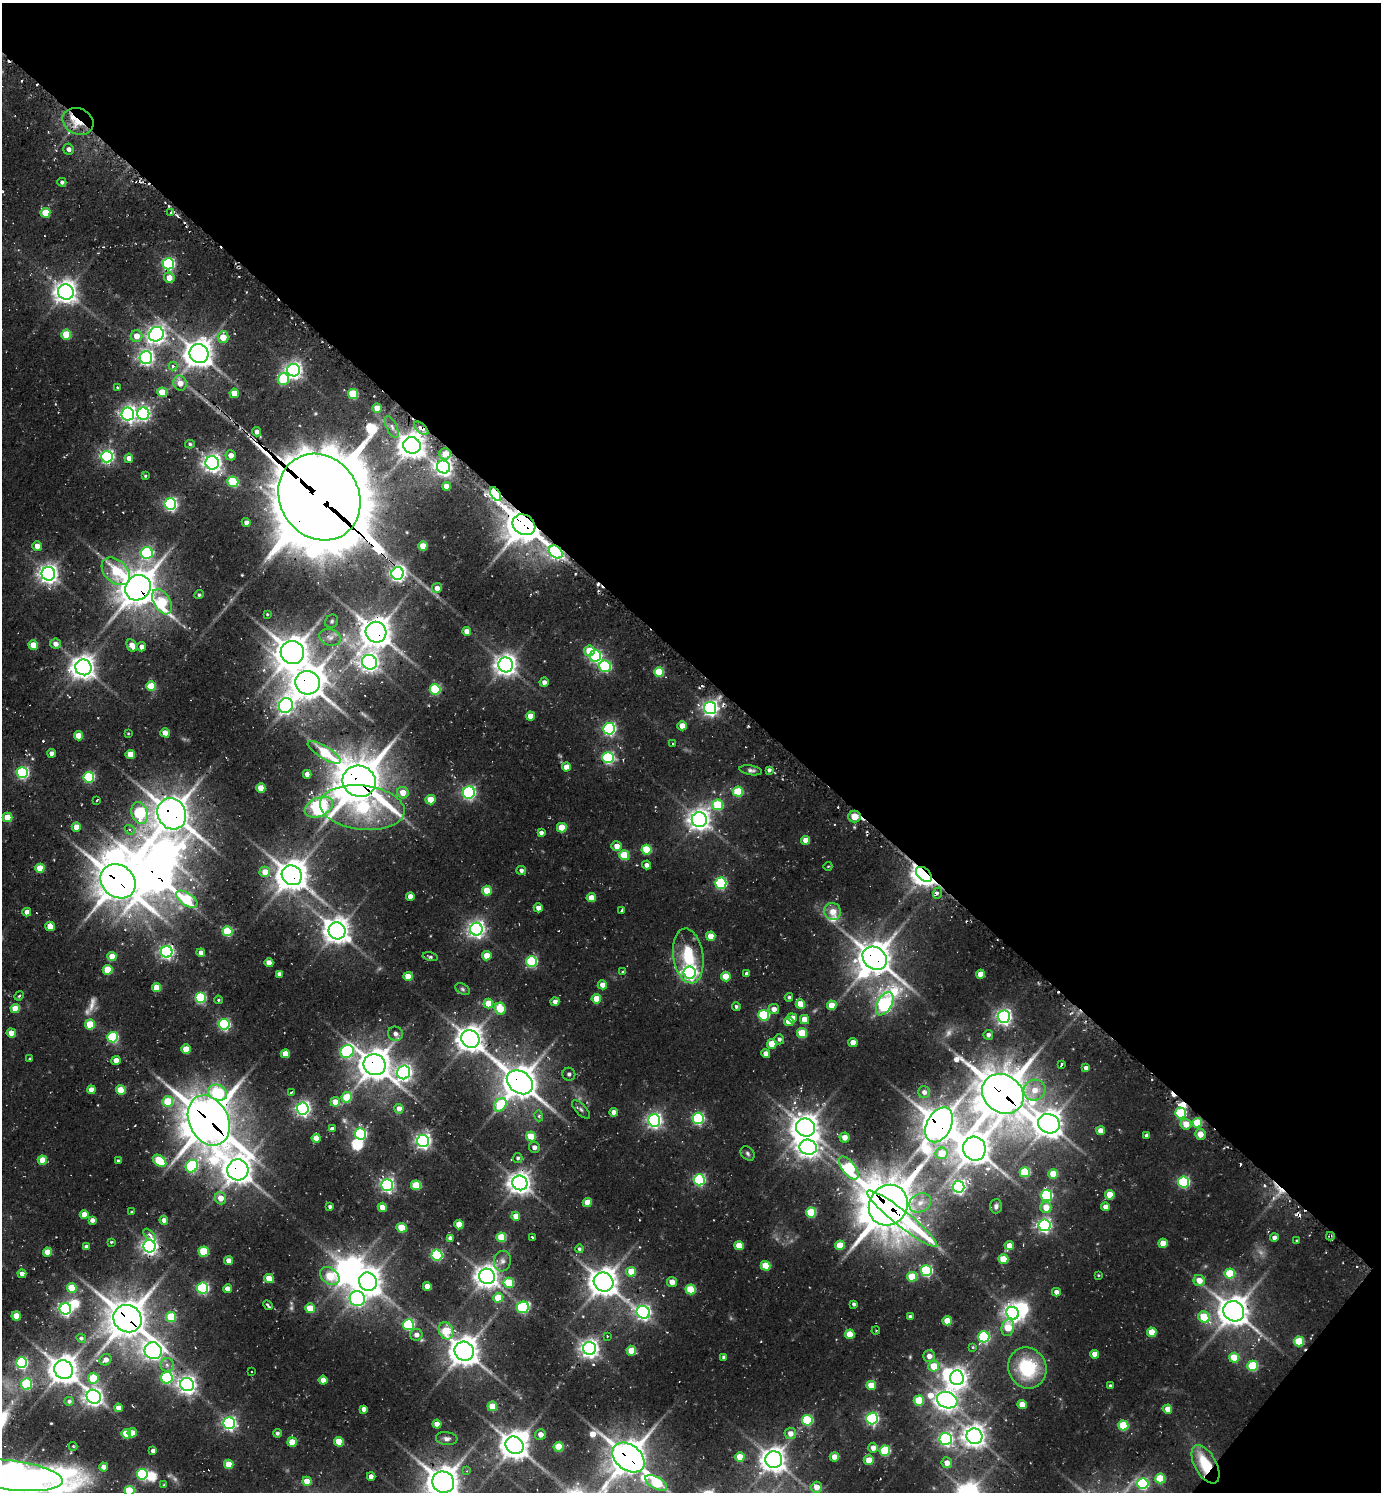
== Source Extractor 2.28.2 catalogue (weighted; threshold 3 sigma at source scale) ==
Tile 8 of 4 x 4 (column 4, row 2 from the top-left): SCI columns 4439-5817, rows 3048-4537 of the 6039 x 6026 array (HDU 1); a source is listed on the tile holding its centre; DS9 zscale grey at full resolution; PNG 1383 x 1494 px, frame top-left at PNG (2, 3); each listed source drawn as its Kron ellipse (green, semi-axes under 4 px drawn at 4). Shown black and unused: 45% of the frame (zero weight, under 2 of 3 exposures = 4% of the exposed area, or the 3 px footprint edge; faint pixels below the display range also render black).
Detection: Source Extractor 2.28.2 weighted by HDU 2 'WHT'; one run over the whole footprint, this tile lists its part. Background 0.121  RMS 0.011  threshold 0.0513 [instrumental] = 3 sigma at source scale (4.5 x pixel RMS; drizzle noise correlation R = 1.50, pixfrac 1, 0.05/0.05 arcsec/px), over >= 5 px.
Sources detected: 460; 2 too faint to see at this stretch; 18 inside a brighter object's white glare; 14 cosmic-ray / hot-pixel residue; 1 long thin detection or spike segment (spike, bleed or trail) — neither listed nor drawn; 2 inside a brighter listed object's ellipse — not listed separately; the other 423 listed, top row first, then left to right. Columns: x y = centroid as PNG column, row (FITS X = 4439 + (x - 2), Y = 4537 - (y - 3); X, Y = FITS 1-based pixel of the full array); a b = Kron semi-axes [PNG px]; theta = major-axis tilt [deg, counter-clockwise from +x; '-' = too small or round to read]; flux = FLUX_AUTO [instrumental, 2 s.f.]
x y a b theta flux
78 121 16 13 -25 22
69 149 5 5 - 4.5
62 182 4 4 - 3
45 213 5 5 - 30
170 213 3 2 - 1.3
168 264 6 5 - 190
169 278 5 5 - 13
66 292 8 7 - 890
66 334 5 5 - 35
156 334 8 7 - 530
136 336 6 6 - 14
223 337 6 5 - 20
199 354 10 9 - 1400
146 358 6 6 - 320
173 366 4 4 - 2.6
294 370 6 6 - 480
283 379 6 5 - 63
180 383 7 6 - 12
117 387 4 3 - 1.2
162 392 5 5 - 23
234 393 4 4 - 18
353 394 5 5 - 53
377 408 4 4 - 16
128 414 6 6 - 360
143 414 6 6 - 270
392 427 11 5 -65 4.5
421 428 9 4 -42 7.8
257 432 5 4 - 5.3
190 444 5 4 - 1.9
412 445 9 8 - 1200
445 454 6 5 - 15
231 455 5 5 - 9.1
107 457 6 6 - 260
129 458 4 4 - 8.2
212 463 7 6 - 570
443 467 7 6 - 480
145 476 4 3 - 1.4
233 482 5 5 - 65
446 486 4 4 - 11
496 494 8 4 -58 160
319 497 45 39 -57 12000
170 504 6 6 - 230
246 522 4 4 - 4.7
524 525 12 9 -33 2300
37 546 5 5 - 8.8
423 546 4 4 - 21
556 552 7 5 -41 230
147 553 6 6 - 140
116 571 16 11 -43 47
398 573 6 6 - 380
48 574 7 7 - 590
138 588 13 12 - 2400
437 588 5 5 - 8.5
199 595 5 4 - 1.7
162 602 14 8 -59 66
267 614 4 3 - 1.1
332 621 7 6 - 2.3
467 631 4 4 - 8.5
376 632 10 10 - 1600
330 637 11 8 -17 6.8
55 644 5 5 - 7.2
33 645 5 4 - 23
132 645 6 4 -63 9.8
142 647 4 4 - 8.3
589 651 5 5 - 26
292 652 12 11 - 1900
595 656 6 5 - 180
369 662 7 7 - 590
506 665 7 7 - 800
605 666 6 5 - 120
83 667 8 8 - 1000
659 672 5 5 - 45
544 682 4 4 - 5.1
308 683 12 11 - 1900
151 686 5 5 - 40
435 689 5 5 - 79
286 705 8 6 66 360
710 708 6 6 - 370
530 716 4 4 - 12
682 726 4 4 - 13
609 729 6 6 - 220
128 733 4 3 - 0.88
165 733 5 4 - 13
78 736 4 4 - 21
672 743 3 2 - 1
324 752 19 6 -32 66
52 753 4 4 - 6.8
130 754 4 4 - 20
608 758 6 5 - 140
566 767 4 4 - 13
751 770 11 5 -9 3.4
769 770 4 4 - 3.2
22 773 5 5 - 170
307 774 4 4 - 7.7
89 777 5 5 - 110
359 781 17 15 -23 3200
261 788 4 4 - 23
738 792 5 5 - 58
403 793 6 5 - 13
469 793 6 6 - 240
97 800 3 3 - 2.8
431 800 5 4 - 23
718 805 5 5 - 58
319 807 15 9 25 430
362 808 42 22 -7 160
139 813 11 8 -75 110
172 814 16 14 -64 2200
854 816 6 6 - 27
7 817 5 4 - 27
699 820 7 7 - 820
76 827 4 4 - 16
562 828 5 5 - 26
130 830 5 4 - 3.6
541 833 4 4 - 4.1
806 840 4 4 - 13
617 846 5 5 - 9.6
646 850 5 5 - 47
624 855 5 5 - 43
647 865 4 4 - 4.1
828 866 4 3 - 0.88
40 868 4 4 - 30
521 870 5 4 - 3.6
265 872 5 5 - 15
924 874 9 6 -40 940
292 875 10 9 - 1500
118 881 19 16 -38 2600
721 883 5 5 - 130
487 891 5 4 - 26
938 893 6 3 67 3
410 896 4 4 - 8.3
591 898 4 4 - 14
187 899 12 6 -34 67
538 908 4 4 - 7.7
621 911 3 3 - 1.7
833 911 9 8 - 13
27 912 4 4 - 8.7
50 926 5 4 - 17
476 929 6 6 - 460
227 931 5 5 - 61
337 931 9 8 - 1100
711 936 4 4 - 16
167 952 6 6 - 290
201 953 4 4 - 7
112 956 4 4 - 17
430 956 8 3 -10 2.1
487 956 5 4 - 19
688 956 28 15 -82 48
875 958 13 10 -36 1900
532 961 5 5 - 100
269 963 4 4 - 14
108 970 5 5 - 38
623 971 4 3 - 1.7
690 972 6 6 - 340
279 974 4 4 - 4.8
747 974 4 4 - 4.6
980 974 4 4 - 15
408 976 4 4 - 17
726 977 5 5 - 24
602 985 4 4 - 10
157 988 4 4 - 19
462 989 7 5 -28 2.5
19 996 5 4 - 1.5
789 997 4 4 - 2.4
200 998 5 5 - 110
596 999 5 4 - 23
218 1000 4 3 - 1.3
555 1002 4 4 - 5.3
488 1003 5 5 - 25
800 1004 5 4 - 23
885 1004 13 7 61 280
832 1005 5 4 - 22
736 1007 4 4 - 1.9
15 1008 4 4 - 22
500 1009 6 5 - 29
774 1009 5 5 - 7
764 1015 5 5 - 93
1004 1017 6 6 - 390
792 1018 5 4 - 11
804 1020 4 4 - 19
789 1022 5 4 - 17
90 1024 5 5 - 34
224 1024 5 5 - 150
11 1033 4 4 - 11
802 1033 5 5 - 35
395 1034 7 7 - 5.3
988 1035 5 5 - 3.9
113 1037 5 5 - 88
470 1039 9 8 - 1200
779 1039 5 5 - 3.5
853 1042 4 4 - 13
772 1044 5 5 - 22
186 1049 4 4 - 23
347 1051 7 6 - 150
766 1053 4 4 - 6.8
285 1054 4 4 - 16
30 1059 3 3 - 1.5
116 1060 4 4 - 11
1062 1064 3 3 - 6.1
375 1065 11 10 - 1700
1086 1068 4 4 - 6.1
404 1072 7 6 - 430
569 1074 6 6 - 2.9
520 1082 14 10 -37 2000
91 1090 4 4 - 10
121 1090 5 4 - 30
1035 1090 11 10 - 16
291 1092 3 2 - 1.2
924 1092 6 5 - 5.4
218 1093 10 7 -21 68
1003 1094 22 18 -37 3600
347 1097 5 5 - 41
168 1101 5 5 - 39
335 1102 5 5 - 15
500 1105 7 5 51 61
303 1108 6 6 - 360
399 1109 5 4 - 7.7
581 1109 12 5 -45 3.1
614 1112 4 4 - 7.3
1181 1113 5 5 - 89
539 1116 5 3 - 1.8
698 1118 5 5 - 160
209 1120 26 19 -64 3700
654 1120 6 6 - 350
1197 1123 5 5 - 38
1049 1124 11 9 -20 1300
1186 1124 5 5 - 17
939 1125 19 12 62 2200
332 1128 3 3 - 5.7
805 1128 9 9 - 1200
1101 1131 4 4 - 11
360 1134 5 5 - 140
1200 1134 5 5 - 13
531 1136 5 5 - 30
1147 1136 4 4 - 5.2
844 1137 5 5 - 12
316 1138 4 4 - 15
423 1141 6 6 - 380
534 1147 5 5 - 5.2
808 1147 9 7 -12 770
974 1149 12 11 - 1800
748 1153 8 6 -47 2.7
942 1153 6 6 - 24
518 1158 5 4 - 2.5
42 1160 4 4 - 23
118 1160 4 3 - 1.4
160 1161 7 5 -39 60
192 1166 7 6 - 140
849 1168 13 6 -52 110
238 1170 10 10 - 1400
1025 1172 5 5 - 62
1053 1174 5 5 - 29
699 1180 5 5 - 140
1184 1182 5 5 - 130
520 1183 8 7 - 930
387 1185 6 6 - 280
416 1185 5 5 - 43
958 1187 6 6 - 290
1046 1195 5 5 - 140
1110 1195 5 4 - 23
221 1198 6 5 - 14
587 1202 4 4 - 20
920 1203 11 9 28 11
888 1205 21 19 57 4200
330 1206 4 3 - 2.3
996 1206 7 6 - 3.6
382 1207 4 4 - 15
1046 1207 6 5 - 18
1105 1207 4 4 - 8.7
132 1212 4 3 - 1.4
811 1212 5 5 - 56
84 1215 4 4 - 16
516 1216 4 4 - 13
902 1219 44 7 -38 160
92 1220 4 4 - 5.1
164 1220 4 4 - 5.5
459 1225 5 4 - 23
1044 1225 6 6 - 290
402 1228 5 5 - 34
150 1235 8 4 -45 6.7
1330 1236 4 3 - 1.8
501 1237 5 5 - 42
532 1237 4 3 - 3.2
450 1238 4 4 - 6.7
1274 1238 4 4 - 6
1297 1241 4 3 - 1.6
111 1242 3 3 - 1.3
1163 1243 4 4 - 19
840 1245 5 5 - 27
149 1246 6 6 - 450
739 1246 4 4 - 21
1009 1246 4 4 - 11
86 1247 4 4 - 4.1
579 1249 4 4 - 1.9
48 1252 4 4 - 18
204 1252 5 5 - 53
437 1255 5 5 - 120
1003 1259 5 4 - 31
229 1261 4 4 - 11
502 1261 10 8 75 5.9
766 1266 5 5 - 36
926 1271 5 5 - 140
631 1272 5 5 - 20
1230 1273 5 5 - 51
22 1274 4 4 - 6.2
1098 1275 3 3 - 0.96
330 1276 11 7 -39 46
487 1276 8 7 - 940
912 1277 5 5 - 37
269 1278 4 4 - 23
1199 1280 5 5 - 14
368 1282 9 8 - 1300
603 1282 10 9 - 1500
672 1282 5 5 - 9.9
509 1283 5 5 - 48
427 1286 4 4 - 13
72 1288 5 5 - 39
203 1288 5 5 - 150
227 1289 4 4 - 12
690 1289 5 5 - 46
1056 1292 4 4 - 6.4
357 1298 8 7 - 280
498 1298 5 5 - 31
854 1304 3 3 - 2.5
268 1305 5 2 - 2.4
523 1307 6 5 - 130
310 1308 5 5 - 26
65 1309 6 6 - 270
1234 1311 11 9 -36 1600
643 1312 7 6 - 330
1013 1313 7 6 - 500
16 1316 4 4 - 20
171 1317 5 5 - 42
910 1317 4 3 - 3.2
1204 1317 6 5 - 42
128 1319 14 13 - 2600
947 1321 4 4 - 21
408 1325 5 5 - 110
1008 1328 8 6 73 27
446 1331 9 7 -67 29
876 1331 4 3 - 1.4
1152 1332 5 4 - 22
850 1334 5 4 - 28
416 1335 6 6 - 5.9
607 1336 4 3 - 1.1
984 1337 5 5 - 120
81 1338 5 4 - 2.6
1299 1341 5 5 - 47
973 1347 4 4 - 1.2
590 1348 6 6 - 580
153 1351 9 8 - 530
464 1351 10 9 - 1500
631 1351 5 5 - 25
1094 1354 4 4 - 9.9
929 1356 6 6 - 8.4
723 1357 3 3 - 2.1
1234 1358 5 5 - 35
106 1360 6 5 - 8.2
22 1363 5 5 - 150
167 1365 7 6 - 4.6
934 1366 5 5 - 25
1253 1366 5 5 - 72
1027 1368 21 19 -67 73
64 1370 10 9 - 1400
252 1371 2 2 - 0.98
93 1378 5 5 - 45
167 1378 6 5 - 130
957 1378 7 7 - 750
323 1380 4 4 - 12
27 1384 5 5 - 62
187 1385 7 6 - 530
871 1385 5 4 - 27
1110 1386 4 3 - 2.3
94 1397 7 6 - 540
947 1400 10 8 -18 770
69 1401 5 4 - 2.8
919 1401 5 5 - 39
1022 1405 4 4 - 20
492 1406 5 4 - 24
118 1408 4 4 - 8.3
364 1409 4 4 - 5.7
1168 1409 4 4 - 15
872 1418 6 6 - 200
807 1420 5 5 - 90
229 1423 6 6 - 270
437 1424 4 4 - 12
1123 1425 5 5 - 54
132 1433 5 4 - 9
277 1433 4 4 - 2.8
790 1433 6 6 - 9.3
126 1434 5 5 - 39
540 1434 5 5 - 6.9
974 1436 8 7 - 890
447 1439 11 6 -6 4.7
946 1439 6 6 - 260
292 1442 4 4 - 23
339 1442 5 4 - 28
515 1445 9 8 - 1400
73 1446 4 3 - 1.6
559 1447 5 5 - 40
873 1448 5 5 - 7.5
153 1451 4 4 - 4.9
885 1451 5 5 - 76
740 1457 4 4 - 24
834 1457 4 4 - 18
628 1458 18 12 -38 2400
774 1460 8 8 - 1100
869 1460 5 5 - 18
947 1463 5 5 - 11
229 1464 5 4 - 25
1205 1464 21 11 -61 44
104 1467 4 4 - 10
467 1471 4 4 - 1.1
142 1474 5 5 - 120
11 1475 52 14 -7 1400
371 1476 4 4 - 6.1
1160 1478 5 5 - 46
307 1481 4 4 - 15
443 1482 11 10 - 1900
656 1483 12 6 -30 72
1143 1484 5 5 - 120
164 1485 4 4 - 1.2
817 1487 5 5 - 13
129 1491 5 5 - 57
Overlapping masked pixels (flux is a lower limit): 32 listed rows (the first 20) at x y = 78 121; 421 428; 496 494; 319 497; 524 525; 556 552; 398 573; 138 588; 376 632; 308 683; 710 708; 359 781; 172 814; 854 816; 924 874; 292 875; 118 881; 875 958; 375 1065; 520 1082
Isophote crosses this tile's border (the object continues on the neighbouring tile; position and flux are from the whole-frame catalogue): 3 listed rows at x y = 11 1475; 443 1482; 129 1491